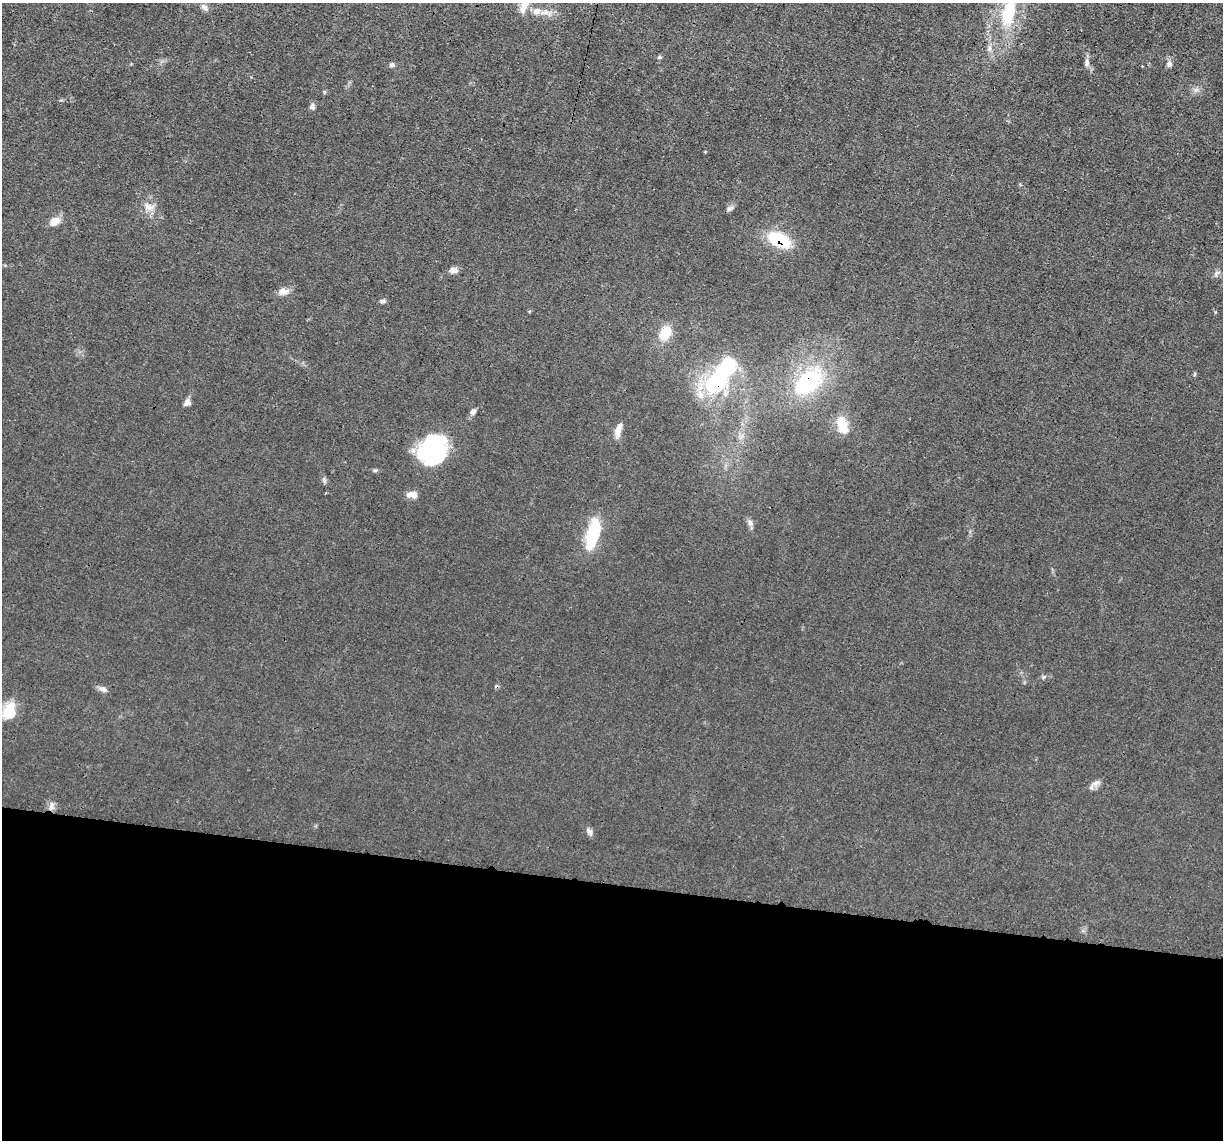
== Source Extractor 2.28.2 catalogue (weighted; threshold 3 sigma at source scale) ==
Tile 14 of 4 x 4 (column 2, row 4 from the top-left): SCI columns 1221-2441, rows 237-1374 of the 4882 x 4908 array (HDU 1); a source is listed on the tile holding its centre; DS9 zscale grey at full resolution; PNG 1225 x 1142 px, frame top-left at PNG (2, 3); no overlay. Shown black and unused: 23% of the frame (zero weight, under 3 of 4 exposures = <1% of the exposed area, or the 3 px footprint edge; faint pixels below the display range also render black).
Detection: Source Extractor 2.28.2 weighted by HDU 2 'WHT'; one run over the whole footprint, this tile lists its part. Background 0.012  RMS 0.003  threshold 0.0136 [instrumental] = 3 sigma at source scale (4.5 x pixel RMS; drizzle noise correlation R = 1.50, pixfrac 1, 0.05/0.05 arcsec/px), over >= 5 px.
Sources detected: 40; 2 inside a brighter object's white glare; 1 cosmic-ray / hot-pixel residue — not listed; the other 37 listed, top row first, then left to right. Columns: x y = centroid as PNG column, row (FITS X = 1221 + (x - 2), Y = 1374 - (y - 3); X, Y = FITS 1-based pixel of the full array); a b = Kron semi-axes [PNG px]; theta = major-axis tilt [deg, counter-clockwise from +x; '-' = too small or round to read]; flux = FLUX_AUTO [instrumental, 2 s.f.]
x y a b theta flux
204 7 10 6 -37 1.2
524 7 19 8 70 3.4
536 11 11 9 18 2.1
1008 13 35 16 77 14
989 48 7 5 61 0.8
659 57 5 4 - 0.43
1087 62 12 6 -90 1.2
1169 64 8 7 - 0.97
392 65 7 6 - 0.61
1196 90 7 5 1 0.79
312 106 8 7 - 0.82
149 207 15 8 -12 2.3
730 208 11 5 27 0.77
54 221 12 9 35 2.8
779 240 21 12 -23 15
453 270 9 6 3 1.8
1217 273 9 5 57 0.81
283 291 12 9 -5 2
383 301 7 5 -10 0.66
665 333 16 12 64 6.6
807 381 37 23 40 28
718 383 28 22 39 25
187 403 9 7 29 1.3
473 412 7 5 55 1.3
842 425 25 13 -72 5.3
618 430 19 6 74 2.5
433 450 33 27 74 30
324 480 7 4 -47 0.61
412 494 14 7 0 2.1
750 523 10 7 -61 1.2
593 535 34 12 75 17
1043 677 6 4 71 0.42
103 689 12 6 -22 1.1
9 709 21 12 55 6.6
1096 783 11 7 28 1.4
51 806 13 7 75 1.3
589 831 10 6 -33 1
Overlapping masked pixels (flux is a lower limit): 4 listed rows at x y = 779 240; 807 381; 718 383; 51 806
Isophote crosses this tile's border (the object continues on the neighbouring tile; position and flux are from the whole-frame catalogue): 2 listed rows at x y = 524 7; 1008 13